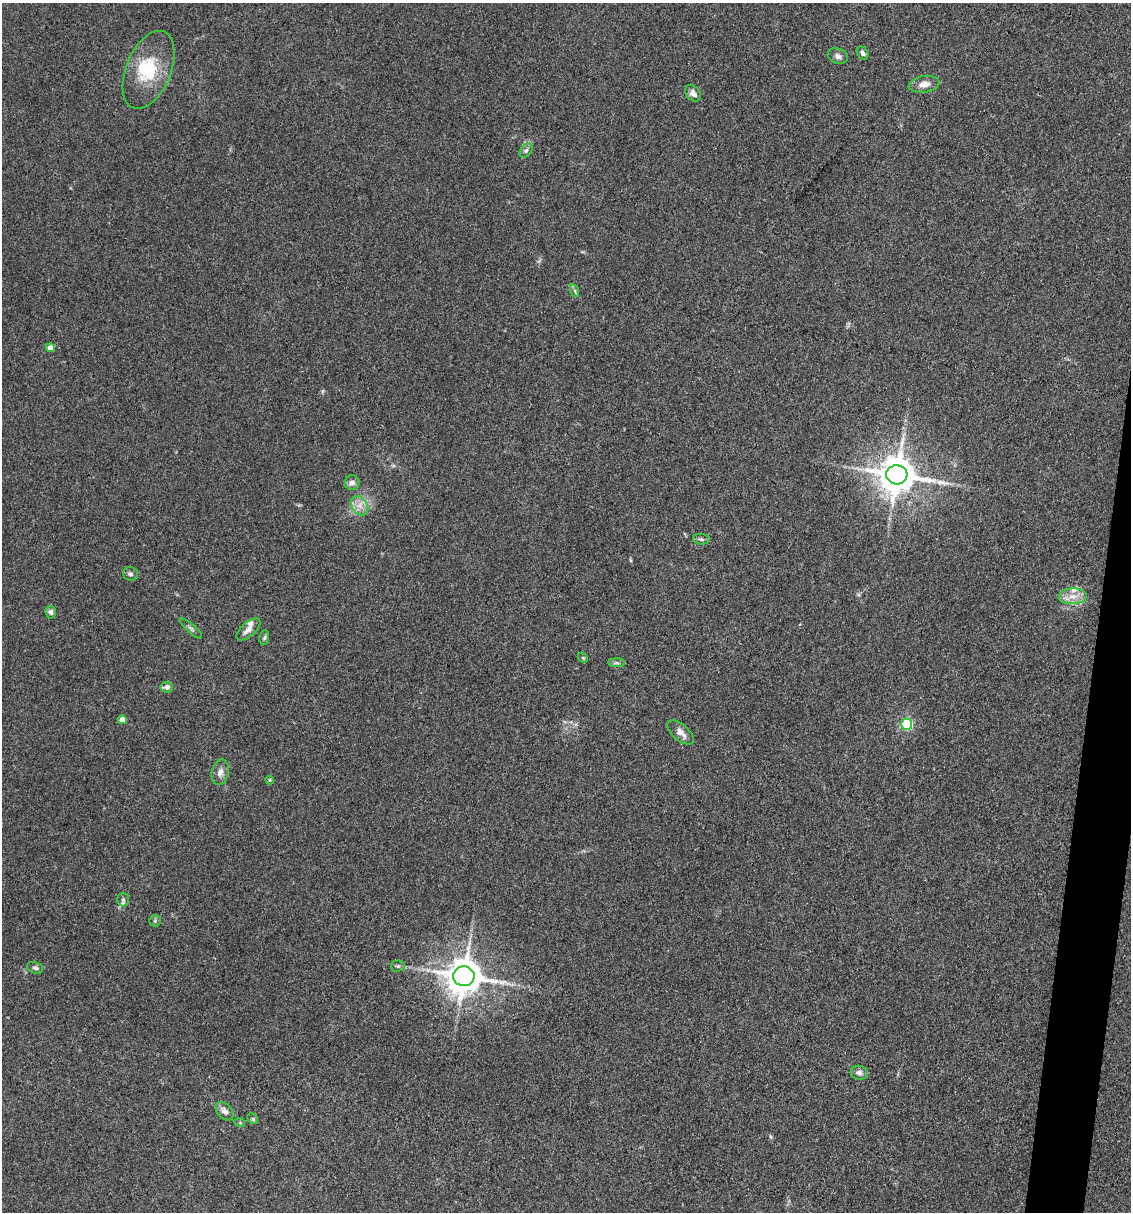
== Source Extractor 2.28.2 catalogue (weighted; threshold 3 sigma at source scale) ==
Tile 6 of 4 x 4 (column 2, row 2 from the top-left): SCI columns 1360-2488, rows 2422-3631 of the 4860 x 4841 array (HDU 1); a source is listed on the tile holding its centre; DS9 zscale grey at full resolution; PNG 1133 x 1214 px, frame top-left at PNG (2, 3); each listed source drawn as its Kron ellipse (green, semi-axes under 4 px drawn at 4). Shown black and unused: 3% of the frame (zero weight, under 3 of 4 exposures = <1% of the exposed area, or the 3 px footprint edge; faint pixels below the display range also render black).
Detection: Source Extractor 2.28.2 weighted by HDU 2 'WHT'; one run over the whole footprint, this tile lists its part. Background 0.112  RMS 0.0067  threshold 0.0302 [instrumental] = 3 sigma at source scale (4.5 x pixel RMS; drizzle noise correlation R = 1.50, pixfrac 1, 0.05/0.05 arcsec/px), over >= 5 px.
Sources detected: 40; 2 long thin detections or spike segments (spike, bleed or trail) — neither listed nor drawn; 3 inside a brighter listed object's ellipse — not listed separately; the other 35 listed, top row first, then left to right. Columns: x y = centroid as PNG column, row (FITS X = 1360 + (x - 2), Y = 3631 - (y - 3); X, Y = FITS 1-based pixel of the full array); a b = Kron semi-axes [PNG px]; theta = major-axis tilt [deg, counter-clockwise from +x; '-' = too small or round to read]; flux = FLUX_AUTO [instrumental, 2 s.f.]
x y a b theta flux
863 53 7 5 -56 2
838 56 10 7 -20 3.2
149 70 41 22 68 32
924 84 15 8 8 5.5
693 93 9 6 -53 3.9
526 151 8 5 49 1.8
575 291 6 4 -71 1.2
50 348 4 4 - 6.4
897 475 10 9 - 1800
352 483 7 7 - 3.2
360 506 10 7 -57 4.8
701 539 8 5 -4 1.4
130 574 7 6 - 1.7
1073 596 14 8 3 6.5
51 612 6 5 - 2
191 628 14 3 -42 1.5
248 629 14 7 41 4.2
264 638 7 4 82 1.3
583 658 6 4 -45 0.88
617 663 8 4 -1 1.3
167 687 6 5 - 3.1
122 720 4 4 - 6.2
907 724 5 5 - 71
680 732 16 8 -40 4.5
220 772 13 8 79 3.9
270 780 4 4 - 0.68
123 899 7 5 -89 1.5
155 921 6 5 - 1.2
398 966 7 5 1 1.1
35 968 8 5 -17 1.6
464 976 10 10 - 1600
859 1073 8 7 - 2.4
224 1111 10 7 -48 3.2
253 1119 6 4 -46 1
240 1123 5 3 - 0.61
Overlapping masked pixels (flux is a lower limit): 1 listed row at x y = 897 475